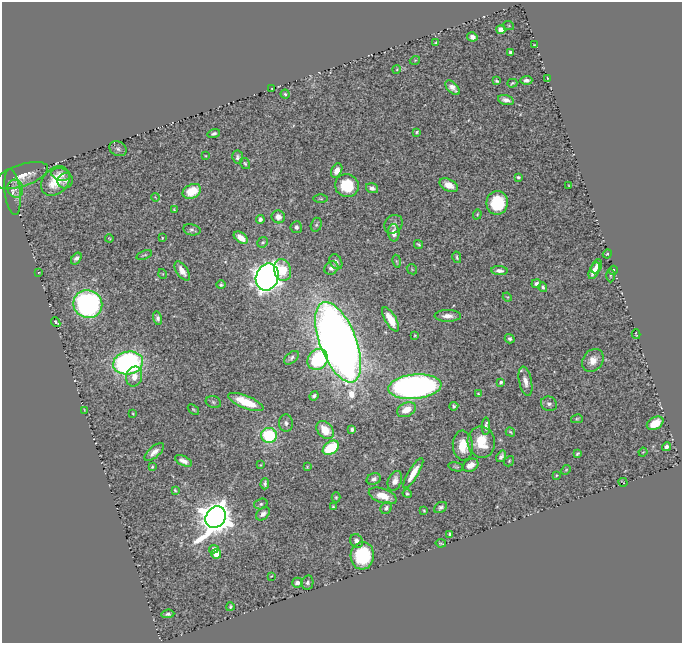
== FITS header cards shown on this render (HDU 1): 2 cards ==
NAXIS1  =                  680
NAXIS2  =                  641

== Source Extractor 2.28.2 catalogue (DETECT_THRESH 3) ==
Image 680 x 641 px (HDU 1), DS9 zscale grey, 1 PNG px = 1 image px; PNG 684 x 645 px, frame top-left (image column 1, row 641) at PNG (2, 2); each listed source drawn as its Kron ellipse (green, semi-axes under 4 px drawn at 4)
Background 0.425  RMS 0.013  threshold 0.0404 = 3 sigma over >= 5 px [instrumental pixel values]
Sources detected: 153; all 153 listed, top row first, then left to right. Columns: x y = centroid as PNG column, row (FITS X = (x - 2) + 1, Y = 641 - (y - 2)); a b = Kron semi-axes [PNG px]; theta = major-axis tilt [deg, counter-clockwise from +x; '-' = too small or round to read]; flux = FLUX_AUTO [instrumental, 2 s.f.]
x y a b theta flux
509 26 5 3 - 0.9
501 30 4 4 - 14
472 37 5 4 - 4.2
436 43 4 3 - 1.2
534 45 3 2 - 0.49
511 53 4 4 - 2.3
415 60 5 3 - 0.76
397 69 4 3 - 0.83
547 78 4 2 - 0.43
526 80 6 4 3 2.6
497 81 4 3 - 1.5
512 83 5 3 - 1.2
453 88 9 5 -44 5
271 89 3 2 - 0.6
285 94 4 4 - 1.4
506 100 8 4 -15 4.9
417 132 4 3 - 1.3
214 133 6 4 15 2.2
118 149 9 7 -28 3.1
206 156 4 2 - 0.63
238 157 6 5 - 2.8
245 163 6 4 -57 1.3
337 171 7 5 63 8.6
61 174 10 6 -13 5.2
22 175 27 11 18 15
518 177 4 3 - 1.5
56 181 17 12 47 20
65 181 8 7 - 2.7
449 185 10 6 -28 11
347 186 12 11 - 36
569 186 3 2 - 0.69
372 188 6 4 -18 3.4
15 189 9 7 -71 5.2
192 191 9 7 25 26
12 192 23 8 -83 6.9
155 197 4 3 - 0.75
321 199 7 3 -1 1.2
497 203 12 10 80 44
174 210 3 3 - 1.1
477 214 5 4 - 1.1
278 217 6 6 - 6.5
260 219 4 4 - 3.3
393 224 10 8 47 4.2
316 225 7 5 73 1.7
296 227 6 5 - 3.1
192 230 9 5 -12 2.5
394 233 9 5 -88 6.3
109 238 4 3 - 0.77
162 238 4 2 - 0.7
241 238 8 5 -36 12
263 242 5 5 - 1.4
418 244 5 4 - 1.3
607 254 5 4 - 1
144 255 8 3 19 1
457 257 6 3 -78 1.4
76 259 7 4 54 3.5
397 261 6 3 -80 1.1
336 262 8 6 -61 4.5
597 266 7 5 64 5
331 268 7 6 - 4.2
412 269 6 4 -46 1.1
283 270 11 8 -75 20
613 270 4 3 - 0.97
182 271 11 5 -57 8.7
499 271 8 4 -5 4.3
594 271 9 5 65 8.4
39 272 4 2 - 0.51
163 274 5 3 - 0.71
610 275 7 3 89 1.3
267 277 14 11 69 1100
536 284 5 4 - 2.5
221 285 4 4 - 1.5
543 287 5 4 - 1.9
507 297 5 4 - 0.94
88 304 14 14 - 270
448 316 13 6 0 6.7
158 318 7 4 -76 2.9
390 319 14 5 -60 15
56 322 5 3 - 2.1
636 334 5 2 - 0.58
415 335 4 3 - 0.76
510 339 5 4 - 2.3
338 342 43 18 -69 1600
291 358 8 5 41 2.9
318 359 11 9 52 76
593 360 12 10 53 9.2
128 363 15 11 11 230
134 376 10 8 76 7.4
525 381 15 6 -78 6.7
501 382 4 3 - 2.1
415 387 27 12 5 490
478 394 4 3 - 0.92
314 396 5 3 - 2.3
213 402 8 5 -19 2.1
246 402 19 6 -22 26
549 404 8 7 - 3.1
454 406 4 4 - 1.6
193 409 6 3 -41 1.1
84 410 3 2 - 0.58
406 410 10 6 26 14
133 414 3 2 - 0.77
577 419 6 4 14 1.3
286 423 8 7 - 3.6
655 423 9 6 29 16
486 426 8 4 88 3.4
352 429 4 4 - 2.2
325 430 10 7 -48 18
510 432 5 3 - 1.1
269 435 8 7 - 81
481 442 15 13 -79 21
463 446 15 10 -85 18
666 447 4 4 - 3.3
331 448 9 6 36 52
154 452 12 5 40 5.9
643 452 4 3 - 0.67
577 454 4 3 - 1.4
501 456 6 4 57 2.9
183 461 9 5 -26 5.5
509 461 5 4 - 1.1
260 465 3 3 - 0.68
471 465 8 6 28 7.6
152 467 4 3 - 1.2
307 467 3 3 - 0.93
456 467 8 4 -13 1.3
566 470 5 4 - 1
413 473 17 5 59 14
556 475 3 2 - 0.9
374 479 7 5 25 4.1
395 481 10 6 69 7
623 482 4 2 - 0.76
265 484 5 3 - 2.4
175 490 3 3 - 1.1
407 494 5 3 - 1.4
383 496 15 7 -20 15
336 497 5 4 - 1.1
261 504 7 5 18 1.9
333 507 3 3 - 1.1
441 507 7 5 33 2.3
386 508 6 5 - 2.9
424 510 4 3 - 0.83
263 514 8 5 41 4.1
216 517 11 9 56 2200
449 534 4 3 - 1.3
357 541 7 6 - 5.7
441 543 5 2 - 0.88
214 549 5 4 - 4.6
216 554 5 5 - 22
362 556 14 11 85 57
271 576 3 2 - 0.62
297 583 5 5 - 3.6
308 583 7 5 78 2.3
230 607 4 3 - 1.3
168 614 7 4 5 2.2